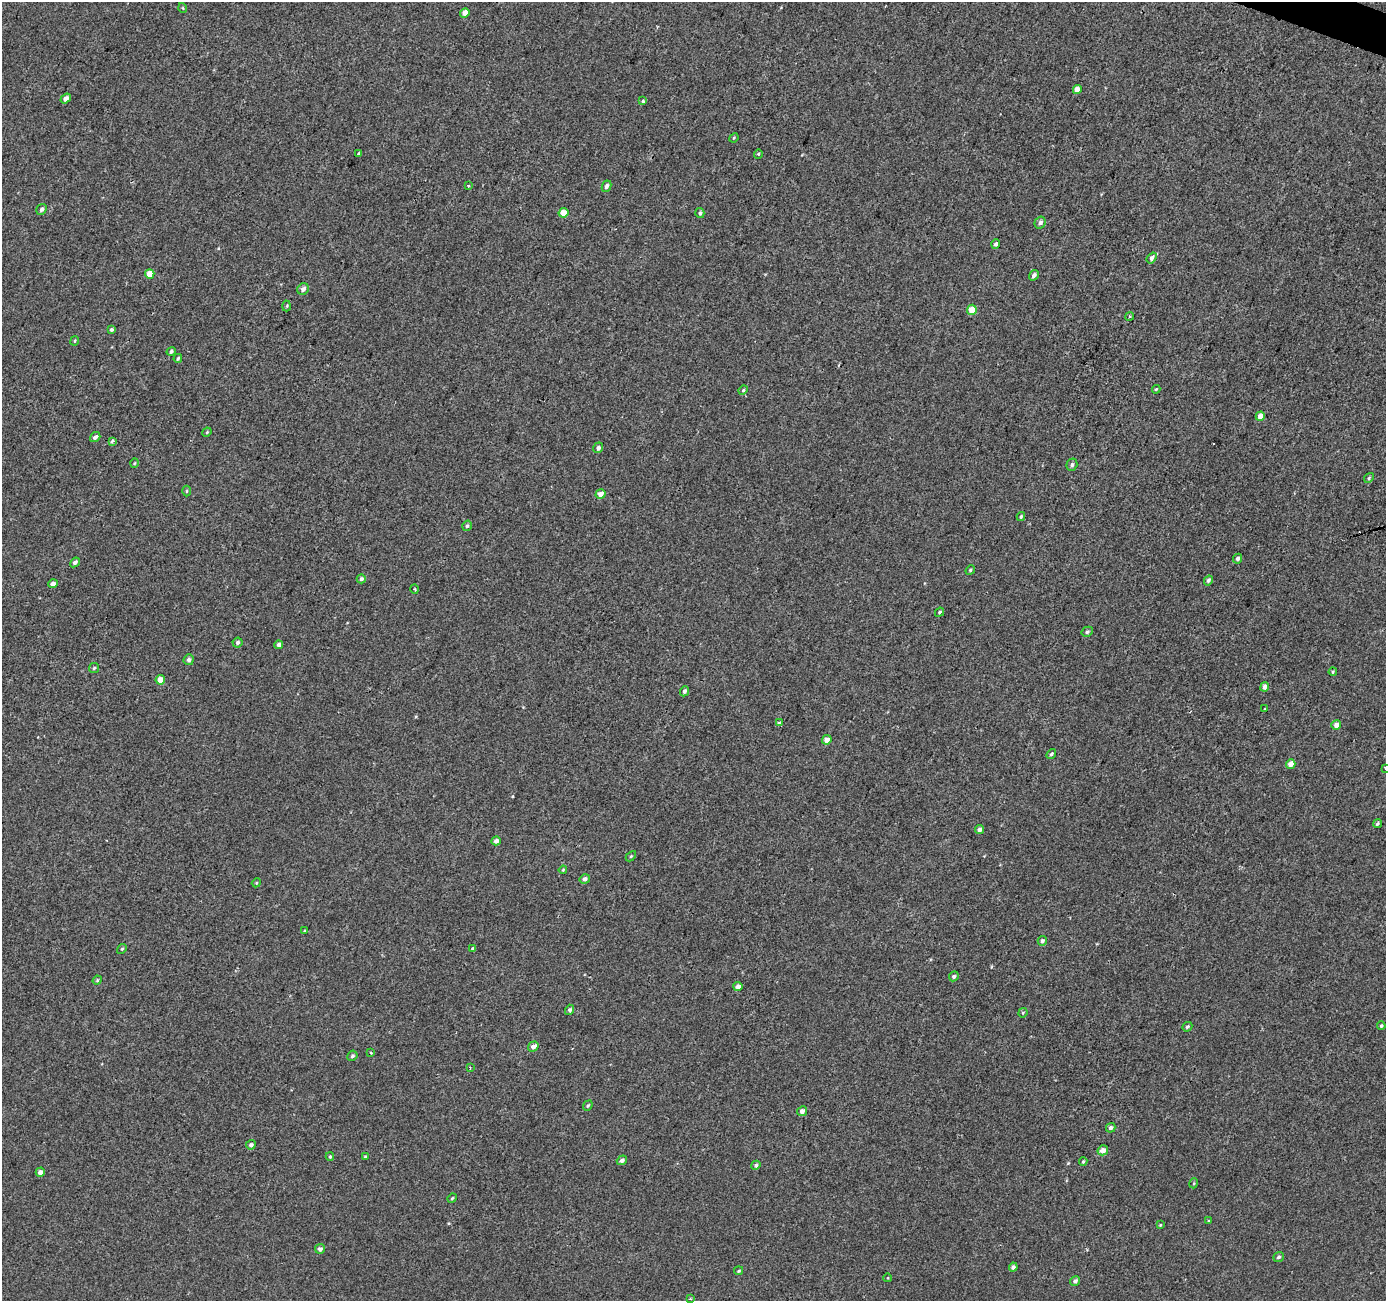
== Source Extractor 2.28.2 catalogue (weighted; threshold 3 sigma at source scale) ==
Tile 10 of 4 x 4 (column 2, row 3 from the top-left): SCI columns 1390-2773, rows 1572-2870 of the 5541 x 5676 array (HDU 1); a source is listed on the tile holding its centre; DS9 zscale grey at full resolution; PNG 1388 x 1303 px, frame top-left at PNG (2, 2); each listed source drawn as its Kron ellipse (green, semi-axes under 4 px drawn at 4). Shown black and unused: <1% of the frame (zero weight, under 2 of 3 exposures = <1% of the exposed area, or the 3 px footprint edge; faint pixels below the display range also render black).
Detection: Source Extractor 2.28.2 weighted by HDU 2 'WHT'; one run over the whole footprint, this tile lists its part. Background -5.98e-04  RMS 0.0041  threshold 0.0186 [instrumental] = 3 sigma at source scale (4.5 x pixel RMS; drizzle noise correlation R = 1.50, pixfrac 1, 0.0396/0.0396 arcsec/px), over >= 5 px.
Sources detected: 109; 1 cosmic-ray / hot-pixel residue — neither listed nor drawn; the other 108 listed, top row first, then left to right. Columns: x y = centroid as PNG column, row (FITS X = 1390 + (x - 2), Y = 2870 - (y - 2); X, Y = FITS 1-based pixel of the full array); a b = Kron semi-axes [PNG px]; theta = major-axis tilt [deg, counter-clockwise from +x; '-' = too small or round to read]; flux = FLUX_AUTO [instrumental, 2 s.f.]
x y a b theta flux
183 8 5 3 - 0.32
465 13 5 4 - 3.1
1077 89 4 4 - 3.6
66 98 6 4 36 1.6
643 101 4 3 - 0.82
734 138 5 4 - 0.47
359 154 4 3 - 0.74
758 154 5 3 - 0.39
468 186 3 3 - 0.49
606 186 6 4 64 1.3
41 209 6 5 - 1.2
563 213 5 4 - 4.8
700 213 5 4 - 0.8
1040 223 6 5 - 1.5
996 244 5 4 - 1
1152 258 6 4 52 1.4
150 274 5 4 - 5.5
1034 275 6 4 58 1.4
303 289 6 5 - 1.8
287 306 5 3 - 0.43
972 310 5 5 - 6.5
1130 316 4 3 - 0.45
111 330 4 3 - 0.71
75 341 5 3 - 0.44
171 351 5 4 - 0.96
178 358 4 3 - 0.51
1156 389 4 3 - 0.44
743 390 5 4 - 0.49
1260 416 5 4 - 3.3
207 432 5 4 - 0.46
95 437 5 4 - 1.4
112 441 4 3 - 0.98
598 448 6 4 57 1.3
134 463 4 3 - 0.37
1072 465 6 5 - 0.97
1369 478 5 4 - 0.58
187 491 5 3 - 0.43
600 494 5 4 - 2.9
1021 516 4 3 - 0.54
467 526 5 4 - 0.72
1238 559 5 4 - 1.1
75 562 5 4 - 1.2
970 570 5 4 - 0.59
361 579 4 4 - 0.93
1208 580 5 4 - 0.94
53 584 5 4 - 1.5
414 589 4 3 - 0.45
939 612 5 3 - 0.6
1087 632 6 5 - 0.94
238 642 5 5 - 1.1
279 645 4 4 - 1.5
189 660 5 5 - 1.4
94 668 5 5 - 0.65
1333 672 4 3 - 0.46
160 680 5 4 - 4.6
1265 687 5 4 - 1.7
684 691 5 4 - 1.1
1265 709 3 2 - 0.34
779 723 4 3 - 0.91
1336 725 5 4 - 2.7
827 740 5 4 - 2.8
1051 754 5 4 - 0.79
1291 764 5 4 - 3.2
1385 769 3 2 - 0.55
1377 824 4 4 - 0.64
980 829 4 4 - 1.8
496 841 4 4 - 1.7
631 856 6 4 44 0.55
563 870 4 3 - 0.47
585 879 5 5 - 1.3
256 883 4 3 - 0.42
305 931 4 3 - 0.56
1042 941 5 4 - 0.98
122 949 5 4 - 0.5
473 949 3 3 - 0.56
954 976 5 4 - 0.87
97 980 5 4 - 0.49
738 987 5 4 - 2.2
570 1010 5 4 - 1.2
1023 1013 5 4 - 0.45
1381 1026 4 3 - 0.58
1187 1027 5 4 - 0.71
533 1046 5 4 - 2.4
370 1053 4 3 - 0.57
352 1056 5 4 - 0.78
470 1067 4 3 - 0.38
588 1106 5 4 - 0.55
802 1111 5 4 - 1.7
1111 1128 5 4 - 1.3
251 1145 5 4 - 1.2
1103 1150 5 4 - 2.7
330 1157 4 4 - 0.53
365 1157 4 3 - 0.49
622 1160 5 4 - 1.3
1083 1162 4 3 - 0.49
756 1165 5 4 - 0.9
40 1172 4 4 - 1.7
1194 1183 5 3 - 0.42
452 1198 5 4 - 0.5
1209 1221 4 3 - 0.38
1160 1225 4 4 - 0.39
320 1249 5 4 - 1.2
1278 1257 5 5 - 0.84
1013 1267 4 4 - 1.2
739 1271 4 4 - 0.53
888 1278 4 3 - 0.29
1075 1281 5 4 - 1.2
690 1299 4 3 - 0.43
Isophote crosses this tile's border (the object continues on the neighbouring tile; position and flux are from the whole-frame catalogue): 1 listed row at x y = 1385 769